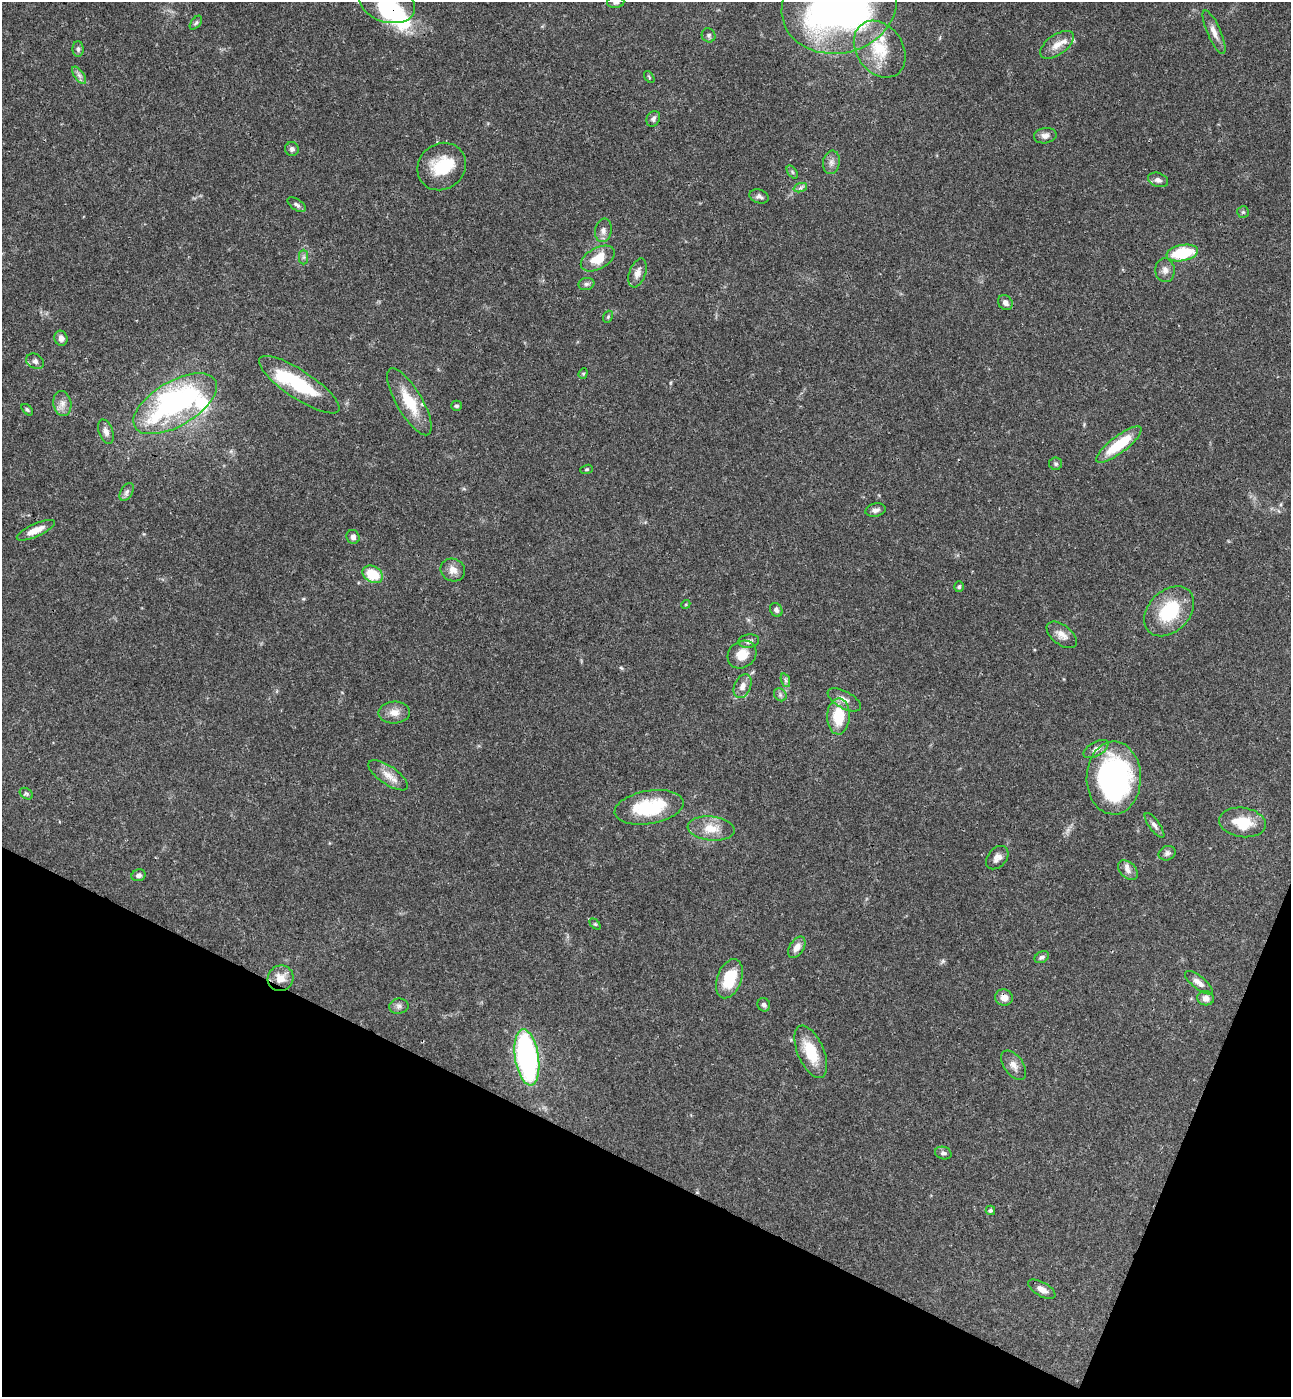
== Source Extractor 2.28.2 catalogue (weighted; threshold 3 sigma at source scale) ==
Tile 15 of 4 x 4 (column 3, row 4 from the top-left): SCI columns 2773-4061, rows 32-1426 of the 5679 x 5641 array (HDU 1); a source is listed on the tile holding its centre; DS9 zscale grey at full resolution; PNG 1293 x 1399 px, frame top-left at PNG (2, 2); each listed source drawn as its Kron ellipse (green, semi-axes under 4 px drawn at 4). Shown black and unused: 20% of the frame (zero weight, under 3 of 4 exposures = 6% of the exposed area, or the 3 px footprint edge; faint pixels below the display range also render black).
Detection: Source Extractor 2.28.2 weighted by HDU 2 'WHT'; one run over the whole footprint, this tile lists its part. Background 0.0613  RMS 0.003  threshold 0.0137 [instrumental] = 3 sigma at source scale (4.5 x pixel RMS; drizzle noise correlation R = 1.50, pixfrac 1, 0.05/0.05 arcsec/px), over >= 5 px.
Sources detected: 102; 3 inside a brighter object's white glare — neither listed nor drawn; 8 inside a brighter listed object's ellipse — not listed separately; the other 91 listed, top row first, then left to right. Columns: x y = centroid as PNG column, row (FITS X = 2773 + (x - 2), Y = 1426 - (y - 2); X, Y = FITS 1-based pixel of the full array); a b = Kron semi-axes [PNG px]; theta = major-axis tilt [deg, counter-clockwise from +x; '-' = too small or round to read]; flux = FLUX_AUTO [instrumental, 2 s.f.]
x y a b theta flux
616 2 8 6 5 0.88
387 4 28 18 -16 14
839 6 58 47 15 150
196 23 8 4 51 0.53
1214 32 23 7 -66 2.4
709 35 7 6 - 0.72
1057 45 19 10 35 3.2
78 49 8 5 -89 0.72
880 49 31 23 -55 12
79 75 10 5 -54 1
649 77 7 3 -54 0.33
653 119 8 6 62 0.86
1045 136 11 7 10 1.6
292 149 7 7 - 1
831 162 12 8 78 1.6
442 167 25 23 40 11
792 172 7 4 -54 0.49
1158 180 10 7 -20 1.3
800 188 7 4 18 0.7
759 196 10 7 -16 1.1
297 205 10 5 -33 0.91
1243 212 6 5 - 0.5
603 230 12 8 81 1.5
1182 253 16 8 11 15
304 257 7 4 90 0.73
598 259 18 10 29 6.9
1165 270 12 9 -86 1.7
638 273 15 8 71 2.1
586 284 8 6 15 0.85
1005 303 8 7 - 1.5
608 317 6 4 69 0.44
61 338 7 6 - 1.7
35 361 9 7 -30 1.1
583 373 5 4 - 0.41
299 385 47 14 -34 18
409 402 38 12 -60 10
62 404 12 9 -80 2.2
175 404 47 22 31 72
456 406 5 5 - 0.53
27 410 7 4 -45 0.52
106 432 13 7 -70 1.6
1119 444 28 8 37 13
1056 464 6 6 - 0.61
586 469 6 4 19 0.39
127 492 10 6 60 1
875 510 10 6 12 1.4
36 530 21 6 24 3.6
353 537 7 6 - 1
453 570 12 11 - 2.6
373 574 11 8 -30 9.5
959 587 5 5 - 0.59
686 604 4 3 - 0.28
776 610 7 6 - 0.94
1169 611 29 20 45 17
1062 635 17 9 -38 2.6
749 641 10 6 9 1.2
742 654 15 13 37 4.4
785 680 7 4 -71 0.63
743 686 12 8 66 2.1
780 695 7 5 -46 0.73
844 700 18 8 -29 2.6
394 712 16 11 3 3.1
838 716 18 11 88 11
1096 749 14 7 29 1.8
388 775 23 9 -34 3.5
1114 778 36 27 89 66
26 794 7 5 -33 0.56
649 807 35 16 10 18
1242 822 24 14 -8 9.2
1155 825 15 5 -54 1.2
711 828 23 12 -6 5.4
1167 853 9 7 23 0.91
997 858 13 9 49 1.8
1128 870 11 8 -44 1.5
139 875 7 5 19 0.98
595 924 6 4 -44 0.39
797 947 12 7 58 2.3
1042 957 7 5 32 0.89
280 978 13 12 - 4.3
729 979 20 12 70 11
1199 983 17 6 -38 2.1
1004 998 9 8 - 2.4
1206 998 8 7 - 1.6
764 1005 7 6 - 0.77
399 1006 10 7 8 1.1
811 1052 28 13 -67 9.8
527 1057 28 12 -81 70
1014 1065 17 9 -54 2.3
943 1153 8 6 -15 0.97
990 1210 5 4 - 0.55
1042 1289 15 7 -30 2.1
Overlapping masked pixels (flux is a lower limit): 1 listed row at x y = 1004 998
Isophote crosses this tile's border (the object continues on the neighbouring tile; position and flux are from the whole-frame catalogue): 3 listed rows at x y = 616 2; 387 4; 839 6